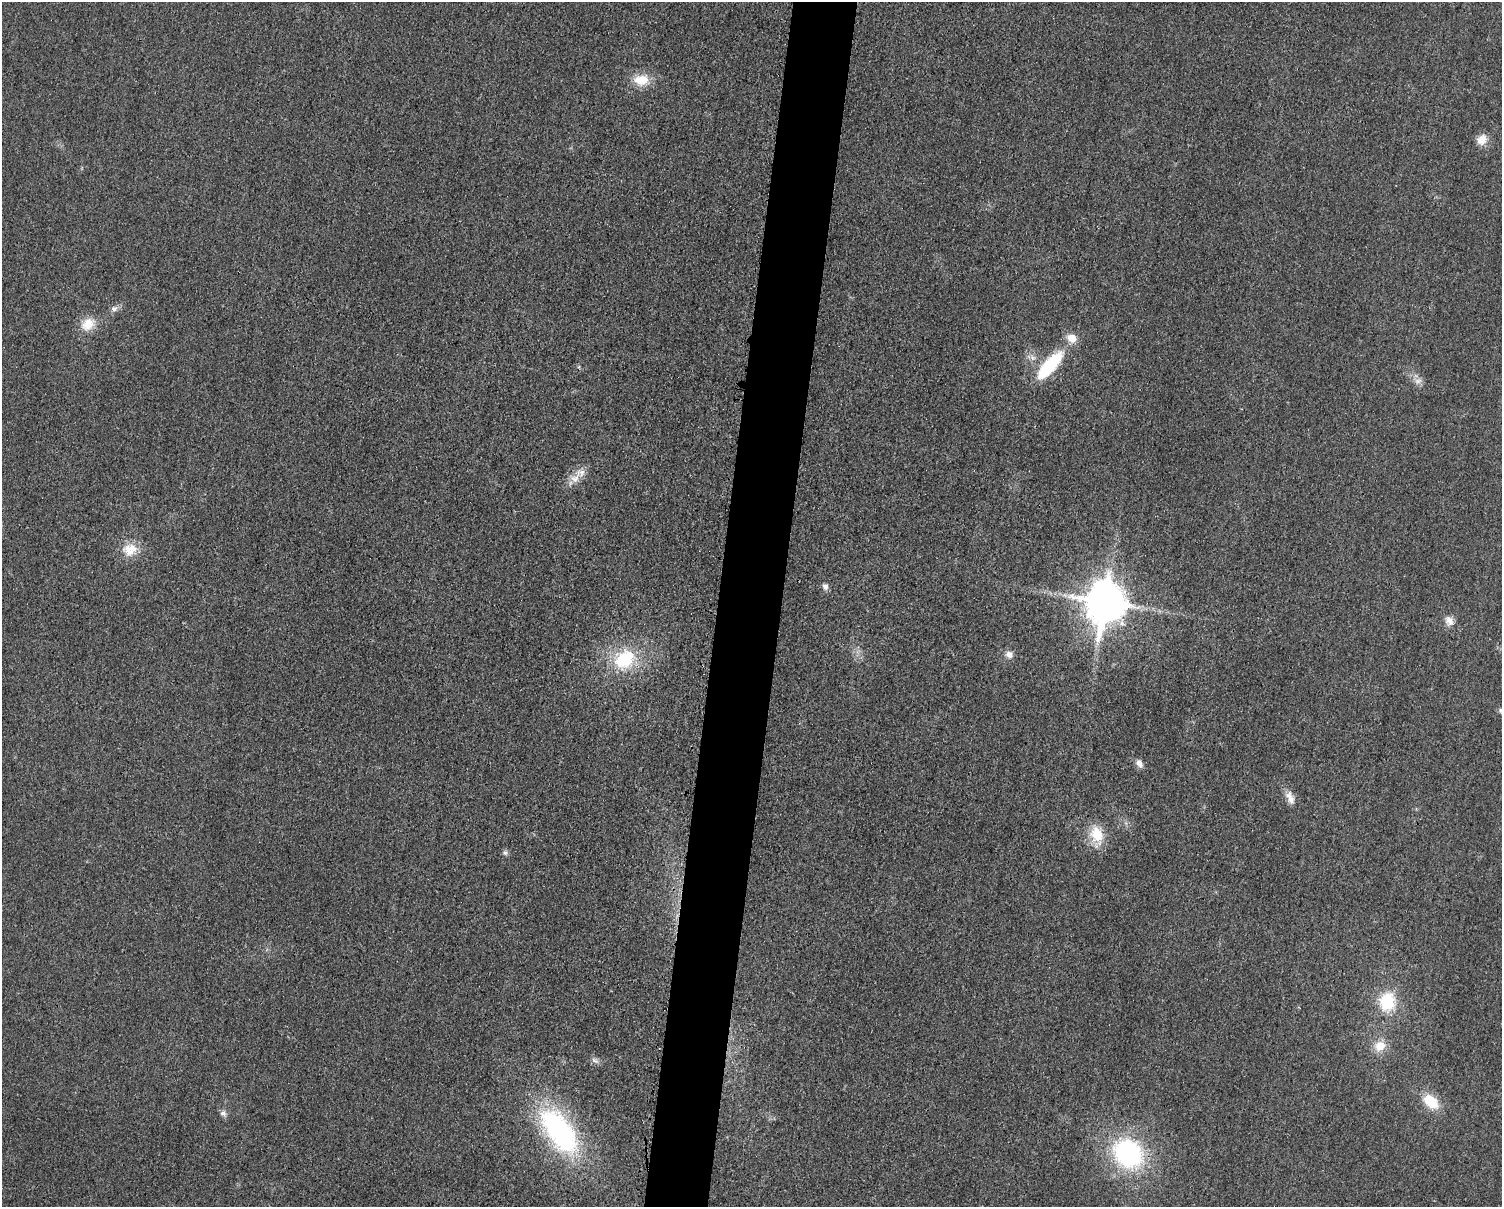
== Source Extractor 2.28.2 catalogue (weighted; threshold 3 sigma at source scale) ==
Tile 5 of 3 x 4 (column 2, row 2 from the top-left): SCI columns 1747-3246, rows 2421-3625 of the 4862 x 4841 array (HDU 1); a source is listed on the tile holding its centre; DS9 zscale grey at full resolution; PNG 1504 x 1209 px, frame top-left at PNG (2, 2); no overlay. Shown black and unused: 4% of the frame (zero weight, under 3 of 4 exposures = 1% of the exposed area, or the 3 px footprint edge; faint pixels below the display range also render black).
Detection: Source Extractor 2.28.2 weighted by HDU 2 'WHT'; one run over the whole footprint, this tile lists its part. Background 0.029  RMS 0.0058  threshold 0.0262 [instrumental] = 3 sigma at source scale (4.5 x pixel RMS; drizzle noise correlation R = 1.50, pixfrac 1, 0.05/0.05 arcsec/px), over >= 5 px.
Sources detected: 27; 2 inside a brighter listed object's ellipse — not listed separately; the other 25 listed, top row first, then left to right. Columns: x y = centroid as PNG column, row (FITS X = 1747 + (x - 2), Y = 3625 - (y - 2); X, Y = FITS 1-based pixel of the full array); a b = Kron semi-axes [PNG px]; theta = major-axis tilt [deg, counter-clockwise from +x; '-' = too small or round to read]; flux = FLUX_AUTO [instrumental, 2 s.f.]
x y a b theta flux
641 80 18 13 3 12
1482 140 15 12 45 5.9
114 309 9 7 17 2.5
88 324 21 15 38 10
1049 366 41 14 48 33
1418 381 11 7 1 2.8
575 478 15 11 40 6.6
129 549 20 17 15 11
825 587 8 7 - 2.1
1106 602 14 12 80 1800
1449 621 13 9 -53 4.4
1009 654 10 9 - 3.5
624 659 32 23 43 33
1501 710 7 6 - 1.7
1139 763 10 7 -59 3.5
1291 799 12 9 -81 4.4
1097 835 24 17 -74 15
505 853 7 7 - 1.5
1387 1001 23 19 82 23
1380 1046 14 12 31 8.3
595 1060 12 5 -31 1.9
1431 1102 18 11 -41 17
223 1113 9 8 - 2.2
559 1131 60 28 -54 110
1128 1154 33 27 -42 86
Isophote crosses this tile's border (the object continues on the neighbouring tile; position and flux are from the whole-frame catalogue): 1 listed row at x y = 1501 710